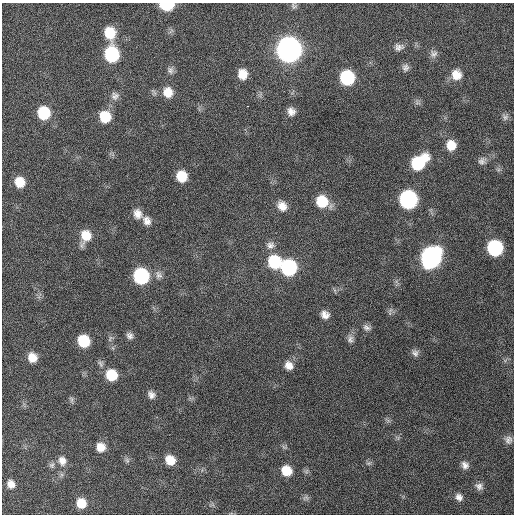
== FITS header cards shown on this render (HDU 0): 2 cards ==
NAXIS1  =                  512 / Axis length
NAXIS2  =                  512 / Axis length

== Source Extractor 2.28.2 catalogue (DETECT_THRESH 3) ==
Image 512 x 512 px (HDU 0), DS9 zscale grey, 1 PNG px = 1 image px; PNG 516 x 516 px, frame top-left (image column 1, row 512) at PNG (2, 3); no overlay
Background 428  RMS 12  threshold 34.8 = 3 sigma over >= 5 px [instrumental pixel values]
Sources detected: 65; all 65 listed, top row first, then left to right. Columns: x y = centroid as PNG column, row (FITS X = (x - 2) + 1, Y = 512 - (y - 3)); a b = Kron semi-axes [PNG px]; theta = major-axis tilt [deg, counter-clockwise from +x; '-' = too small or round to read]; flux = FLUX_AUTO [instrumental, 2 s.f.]
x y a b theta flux
167 5 10 6 -1 47000
294 6 9 8 - 2200
171 31 8 4 45 1700
110 33 14 11 -76 21000
399 47 11 9 8 3900
289 50 12 11 - 780000
112 54 12 10 -77 66000
434 54 11 9 42 3500
405 67 10 9 - 3200
170 70 10 9 - 3100
242 74 11 10 - 11000
456 75 12 12 - 10000
347 78 10 10 - 61000
168 92 12 11 - 11000
115 96 11 10 - 4200
417 103 8 6 -22 2200
248 106 3 2 - 9600
291 111 10 9 - 5300
44 113 11 10 - 34000
105 117 11 10 - 21000
505 117 9 8 - 2600
451 145 11 10 - 12000
482 161 11 9 27 3600
419 162 17 10 41 44000
181 176 9 9 - 17000
19 182 10 9 - 13000
408 199 11 11 - 160000
322 201 12 11 - 23000
282 206 12 10 -49 7900
137 214 12 10 -60 6500
147 221 12 9 -50 5400
86 236 14 10 74 14000
270 245 12 10 -8 4500
495 248 11 10 - 87000
431 257 13 11 63 280000
274 262 12 11 - 38000
289 268 11 10 - 89000
159 275 12 9 -58 4200
141 276 11 10 - 83000
390 310 10 4 58 1600
325 315 10 9 - 5400
366 327 11 7 -24 3200
130 336 9 7 -44 3000
350 339 11 8 -85 3600
84 341 9 9 - 31000
415 353 9 8 - 3000
32 357 9 8 - 9500
289 365 11 10 - 6700
111 375 10 10 - 22000
151 395 9 8 - 3700
71 399 9 5 -77 1700
508 440 10 9 - 3400
101 447 11 10 - 8400
127 460 8 6 -68 1900
170 460 10 9 - 12000
62 461 13 11 -69 6600
369 463 7 5 10 1800
52 465 9 8 - 2500
465 465 9 8 - 3800
286 471 10 9 - 15000
11 484 9 8 - 6000
479 486 9 8 - 3400
459 497 8 7 - 3800
306 498 9 7 21 2200
81 503 11 10 - 14000
At the frame edge (FLAGS 8, measured only in part): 1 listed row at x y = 167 5